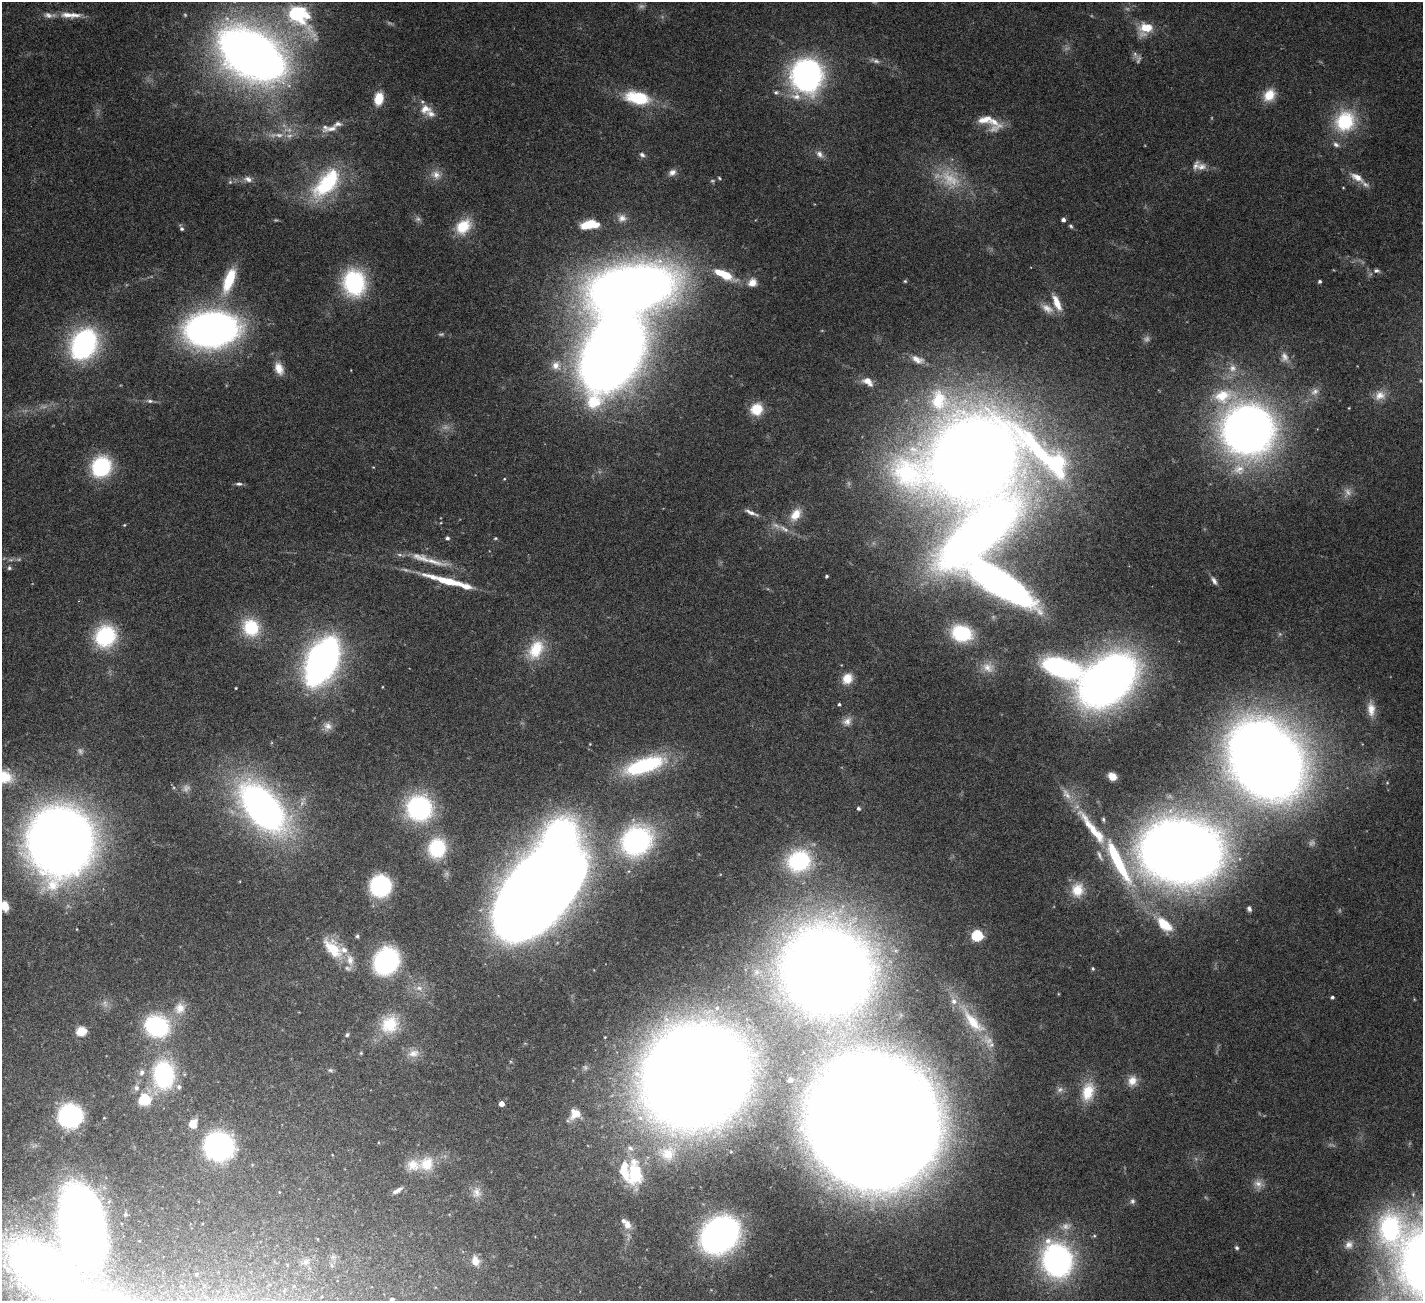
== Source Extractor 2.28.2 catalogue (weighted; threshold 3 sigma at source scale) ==
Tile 7 of 4 x 4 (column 3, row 2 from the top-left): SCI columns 2845-4265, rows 2894-4192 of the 5741 x 5679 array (HDU 1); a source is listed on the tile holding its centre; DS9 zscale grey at full resolution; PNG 1425 x 1303 px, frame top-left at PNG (2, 2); no overlay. Nothing masked; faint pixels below the display range render black.
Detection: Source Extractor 2.28.2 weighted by HDU 2 'WHT'; one run over the whole footprint, this tile lists its part. Background 0.0766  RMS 0.0028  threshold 0.0113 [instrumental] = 3 sigma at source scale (4.09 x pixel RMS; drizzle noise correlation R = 1.36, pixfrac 0.8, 0.05/0.05 arcsec/px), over >= 5 px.
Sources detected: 212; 21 too faint to see at this stretch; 4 inside a brighter object's white glare — not listed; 25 inside a brighter listed object's ellipse — not listed separately; the other 162 listed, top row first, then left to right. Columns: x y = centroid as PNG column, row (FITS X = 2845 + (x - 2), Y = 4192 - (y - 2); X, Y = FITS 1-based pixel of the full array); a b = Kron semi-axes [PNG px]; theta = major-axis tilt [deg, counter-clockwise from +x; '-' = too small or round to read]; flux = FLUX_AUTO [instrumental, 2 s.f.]
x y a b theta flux
297 14 13 8 -42 49
49 15 17 7 -5 1.6
67 15 20 9 -11 2.7
1146 28 18 14 31 5.3
252 54 39 23 -31 450
1138 60 13 7 79 0.95
875 61 14 5 -21 1
807 75 30 26 79 68
776 92 6 6 - 0.56
1269 95 16 12 51 4.4
638 98 18 9 -11 18
379 99 13 9 80 4.6
425 109 15 12 26 2.8
1345 121 27 24 55 15
994 122 29 17 -70 4.7
331 129 25 8 14 2.4
819 154 11 8 -46 1.3
642 155 8 6 -27 0.68
1201 167 13 11 9 1.8
672 172 11 8 29 1.3
436 175 13 11 -29 2.2
1357 177 22 9 -31 3
719 178 4 3 - 0.27
248 179 10 7 -28 1.2
230 182 5 4 - 0.35
326 183 46 22 49 21
1343 188 4 3 - 0.18
622 218 12 11 - 1.6
1063 220 4 4 - 0.92
589 225 19 8 8 7
463 226 21 16 46 6.7
1071 226 6 4 -41 0.42
182 229 5 5 - 0.57
1376 271 9 6 1 0.72
724 274 28 9 -25 6.5
229 280 32 11 70 10
905 281 5 5 - 0.31
1319 281 4 3 - 0.48
354 283 27 23 -79 24
752 283 8 7 - 2.8
1057 303 20 7 -67 3.6
1047 308 18 10 -34 2.3
211 329 40 25 5 150
84 344 25 18 61 55
612 353 53 33 64 550
917 360 18 10 -22 2.3
556 365 12 11 - 2.5
279 368 16 10 -66 2.8
1232 368 11 10 - 2
868 381 12 8 -35 2.7
1315 392 12 8 27 1.6
1380 395 15 12 23 2.7
939 400 36 29 -81 19
150 401 8 5 -9 0.66
1349 408 3 3 - 0.18
757 409 13 13 - 5
1248 430 45 44 - 180
1044 454 158 32 -41 72
974 458 69 53 17 580
101 467 18 16 58 23
504 479 4 3 - 0.22
239 484 9 4 -3 0.67
751 513 19 5 -23 1.4
796 514 18 11 56 3.8
124 525 4 4 - 0.23
976 536 96 34 39 210
447 538 5 4 - 0.53
495 538 5 4 - 0.29
433 561 51 8 -15 5
9 568 5 5 - 0.46
827 576 4 3 - 0.36
449 581 26 6 -15 8.5
1214 581 11 5 -62 0.94
1000 584 73 21 -33 110
251 628 21 19 -60 11
962 633 19 15 -15 15
105 636 23 21 51 18
536 649 28 18 62 8.6
322 661 27 15 64 220
988 667 17 12 -38 2.7
1060 668 36 17 -16 44
847 679 14 12 50 3.4
1107 680 47 31 40 200
236 688 3 2 - 0.2
839 704 3 3 - 0.38
1371 709 20 10 -86 2.9
847 721 13 10 30 1.7
328 726 12 11 - 1.7
590 744 3 3 - 0.18
1266 760 49 39 -55 560
644 765 44 15 17 27
1112 776 8 6 -33 2.3
3 777 26 18 -12 9.2
262 807 50 27 -49 120
419 808 25 24 - 33
858 808 4 4 - 0.57
1103 819 6 4 -76 0.41
1094 831 63 11 -53 13
60 841 41 38 -90 460
636 841 36 32 41 39
437 848 20 17 77 14
1180 851 45 33 -7 640
1100 855 15 5 -67 0.85
1115 856 34 11 -62 16
799 861 24 21 24 22
380 886 13 13 - 36
1078 890 17 15 81 4.7
537 891 71 40 49 750
5 906 9 6 -72 2.6
1249 909 6 5 - 0.62
1164 924 15 8 -39 8.2
357 936 5 5 - 0.45
977 936 5 5 - 28
333 949 31 16 -49 8.6
386 961 21 17 56 45
1093 969 5 4 - 0.32
827 970 51 47 -34 550
419 988 11 7 6 1.6
1332 997 4 3 - 0.53
180 1008 17 15 80 3.6
973 1022 48 16 -49 11
390 1024 26 22 43 9.2
157 1026 24 21 -25 25
81 1031 5 5 - 16
347 1035 5 4 - 0.46
361 1053 4 4 - 0.26
413 1053 16 10 12 2.4
330 1070 7 5 -14 0.46
142 1072 8 7 - 0.99
164 1075 26 20 -88 29
695 1076 58 53 43 1100
790 1080 4 4 - 1.1
1132 1081 13 10 65 2.7
136 1088 9 7 -75 1
1060 1089 10 7 32 0.95
1088 1092 24 15 76 6.6
144 1099 13 11 21 7.9
502 1104 4 4 - 2.4
575 1114 15 12 34 3.2
70 1116 13 12 - 76
874 1122 89 80 -55 1300
193 1124 10 8 63 3.2
219 1146 23 21 -21 50
667 1153 26 22 2 9
426 1164 22 20 33 6.7
635 1174 28 18 -88 14
1258 1184 13 10 -30 1.9
397 1190 13 5 31 1.2
477 1193 16 13 82 2.3
1132 1201 8 7 - 0.66
125 1214 6 6 - 0.61
82 1224 51 29 -85 280
627 1225 13 9 -80 2
1390 1228 47 35 83 36
720 1235 29 22 39 100
1349 1245 11 10 - 1.5
1237 1248 6 5 - 0.46
1057 1260 33 27 -72 59
475 1261 11 8 -76 2.6
306 1262 10 7 38 1.1
197 1274 3 2 - 0.18
392 1299 4 3 - 0.48
Isophote crosses this tile's border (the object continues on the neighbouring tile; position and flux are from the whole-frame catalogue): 3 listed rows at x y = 3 777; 5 906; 392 1299